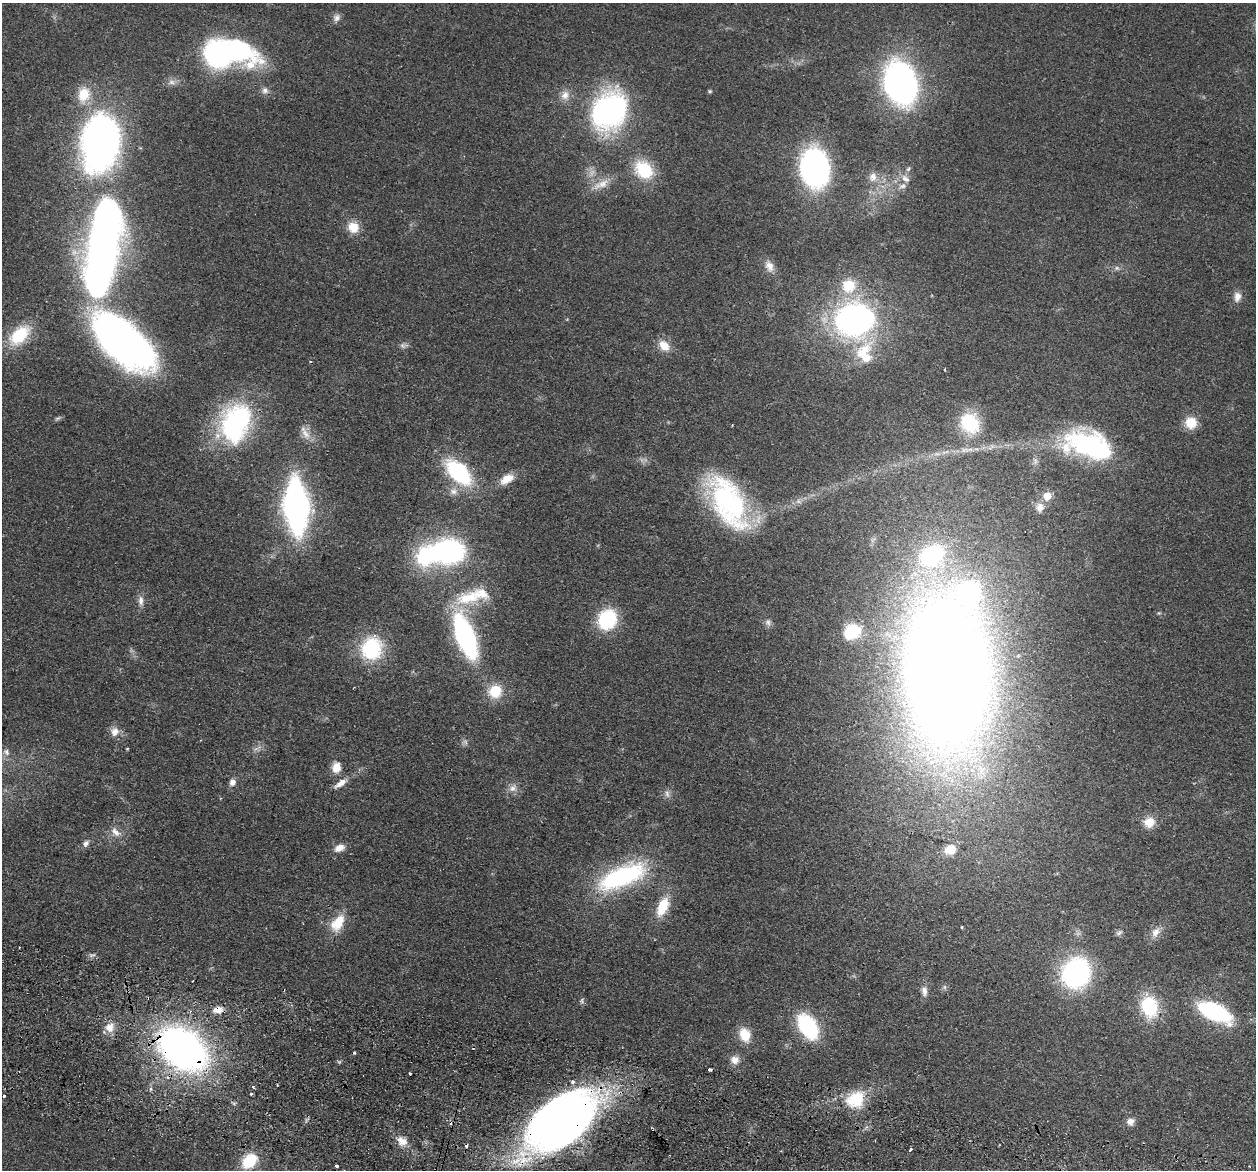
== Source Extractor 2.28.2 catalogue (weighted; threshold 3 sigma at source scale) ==
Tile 6 of 4 x 4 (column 2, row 2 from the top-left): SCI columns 1269-2522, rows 2633-3800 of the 5045 x 5146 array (HDU 1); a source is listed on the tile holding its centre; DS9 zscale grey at full resolution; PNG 1258 x 1172 px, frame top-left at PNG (2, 3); no overlay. Shown black and unused: <1% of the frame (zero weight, under 2 of 3 exposures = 3% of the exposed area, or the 3 px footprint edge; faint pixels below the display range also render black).
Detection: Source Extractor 2.28.2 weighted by HDU 2 'WHT'; one run over the whole footprint, this tile lists its part. Background 0.0513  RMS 0.0067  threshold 0.0299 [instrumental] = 3 sigma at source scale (4.5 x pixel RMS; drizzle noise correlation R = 1.50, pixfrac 1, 0.05/0.05 arcsec/px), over >= 5 px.
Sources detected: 106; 1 too faint to see at this stretch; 3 inside a brighter object's white glare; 3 cosmic-ray / hot-pixel residue — not listed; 6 inside a brighter listed object's ellipse — not listed separately; the other 93 listed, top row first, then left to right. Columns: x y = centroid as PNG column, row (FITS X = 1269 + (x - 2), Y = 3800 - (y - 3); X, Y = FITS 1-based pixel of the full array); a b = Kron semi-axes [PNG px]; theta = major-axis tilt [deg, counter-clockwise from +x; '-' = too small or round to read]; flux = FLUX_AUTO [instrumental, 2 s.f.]
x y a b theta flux
337 18 11 8 50 3
217 54 26 25 - 110
900 83 26 19 -72 310
265 90 10 9 - 3.1
710 91 5 4 - 0.88
565 95 13 11 72 5.7
609 111 36 30 52 140
99 138 62 42 89 260
815 168 22 16 -81 290
908 169 7 4 45 1.1
644 170 23 18 -43 28
873 177 12 10 78 4.6
905 179 13 8 -35 3.9
602 184 24 10 22 8.8
353 227 13 12 - 10
103 248 74 21 83 650
769 266 15 10 -61 5.3
1117 268 6 6 - 1.4
849 285 17 17 - 18
1237 297 13 9 80 4.8
854 320 25 22 13 240
19 335 27 15 43 29
123 342 77 36 -43 280
402 345 9 5 -45 1.7
664 346 15 11 -45 8.9
864 350 36 16 42 24
236 423 45 30 70 100
970 423 23 19 -53 35
1191 423 12 12 - 13
306 434 18 8 -60 6.1
1089 445 56 28 -17 100
458 472 20 12 -46 85
507 479 19 10 32 8.6
453 491 10 9 - 4.2
1047 496 6 5 - 14
728 502 60 29 -63 120
296 506 38 16 -85 270
1040 507 12 10 82 5.1
449 551 20 15 2 160
932 555 19 14 38 94
425 556 21 19 80 46
468 598 40 18 13 28
141 601 15 7 -87 3.8
607 619 17 15 62 50
768 622 9 7 -85 2.4
852 632 14 11 36 28
465 636 36 14 -69 140
371 648 24 22 70 48
948 674 104 61 -85 1800
495 691 16 15 - 16
114 732 12 11 - 5.3
465 742 8 6 -46 1.8
6 752 10 8 -38 3.1
336 767 12 10 80 7.3
232 782 8 6 63 4
341 783 16 7 35 5.7
513 788 11 9 60 4.2
667 794 11 6 -82 2.6
1149 822 13 12 - 9.3
115 832 15 8 -44 5.1
86 843 9 7 68 2.6
339 848 14 8 21 4.9
951 849 8 7 - 16
622 876 51 20 23 94
663 907 23 11 66 17
338 923 23 13 55 16
962 927 3 3 - 0.63
1155 932 15 10 58 5.4
1119 933 9 5 25 1.6
1076 973 19 17 58 150
945 987 7 4 90 1.2
924 991 14 8 -85 3.9
582 1001 8 5 -83 1.4
1149 1007 22 17 -76 37
218 1010 11 7 3 5.7
1214 1012 22 10 -25 110
808 1026 20 12 -57 71
110 1027 13 11 56 7
745 1034 15 12 -71 13
183 1049 35 23 -38 380
735 1060 12 11 - 5.2
710 1070 4 3 - 2.5
410 1073 3 3 - 1.1
253 1087 3 3 - 1.9
251 1094 3 2 - 1.2
4 1095 3 3 - 3.8
856 1099 23 17 35 25
561 1121 67 37 35 520
1130 1122 9 8 - 4.1
402 1141 15 10 -32 7
910 1150 4 3 - 3.7
249 1161 16 11 42 23
337 1166 3 3 - 1.3
Overlapping masked pixels (flux is a lower limit): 3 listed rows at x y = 218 1010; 183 1049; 561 1121